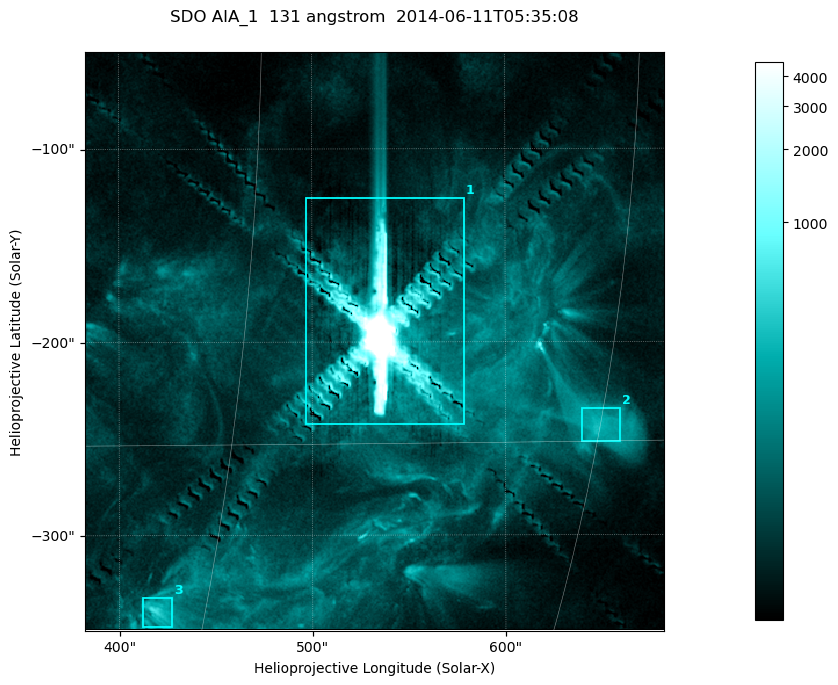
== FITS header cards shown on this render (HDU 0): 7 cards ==
TELESCOP= 'SDO     '           /
INSTRUME= 'AIA_1   '           /
WAVELNTH=                  131 /
WAVEUNIT= 'angstrom'           /
DATE-OBS= '2014-06-11T05:35:08.62' /
CTYPE1  = 'HPLN-TAN'           /
CTYPE2  = 'HPLT-TAN'           /

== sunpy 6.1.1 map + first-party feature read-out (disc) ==
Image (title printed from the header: SDO AIA_1  131 angstrom  2014-06-11T05:35:08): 499 x 499 px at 0.601 arcsec/px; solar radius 945 arcsec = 1573 px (partial field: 3.2% of the solar disc is inside the frame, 100% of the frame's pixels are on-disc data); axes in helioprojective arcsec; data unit not stated in the header (colour bar unlabelled)
Orientation: roll -0.139 deg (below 1 deg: not rotated)
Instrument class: DISC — disc imager (sunpy class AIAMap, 131 A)
Bright regions (active regions / flare kernels): reference = the on-disc median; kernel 5 px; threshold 5 sigma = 173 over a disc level ~40.9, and >= 1.15x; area >= 249 px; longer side >= 6 px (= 3.6 arcsec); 3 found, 3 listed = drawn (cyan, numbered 1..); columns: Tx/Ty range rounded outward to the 2 arcsec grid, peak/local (2 s.f.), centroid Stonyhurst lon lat
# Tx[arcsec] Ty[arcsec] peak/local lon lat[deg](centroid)
1 496..580 -244..-124 6515 +35 -12
2 638..660 -252..-234 8.4 +45 -14
3 412..428 -348..-332 13 +28 -21